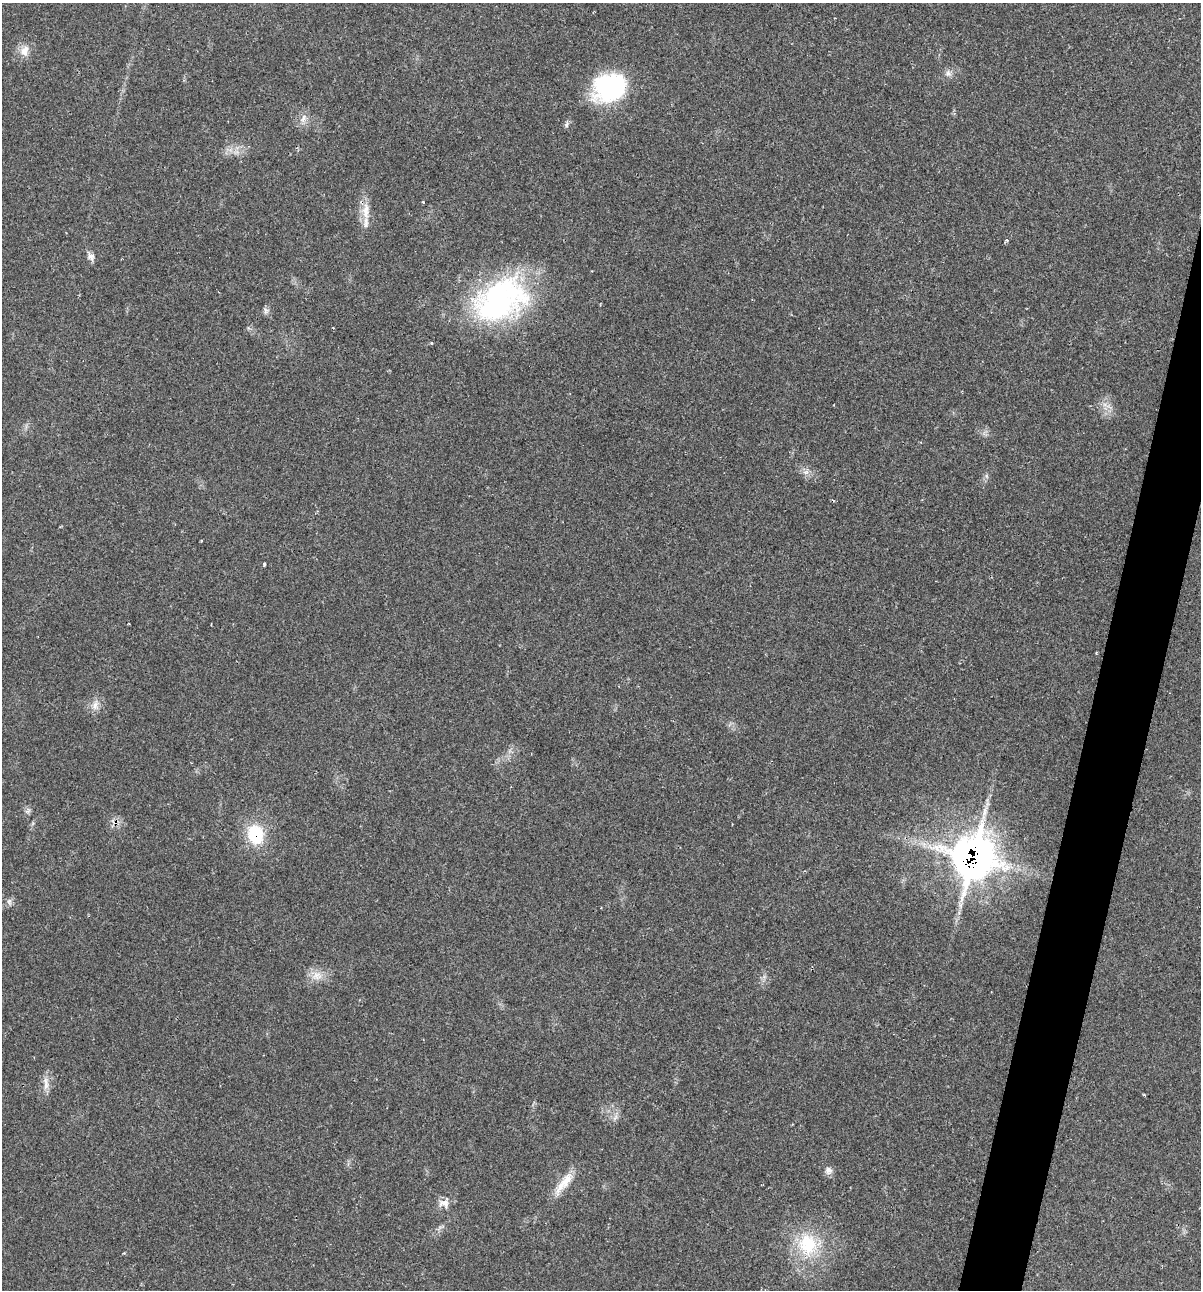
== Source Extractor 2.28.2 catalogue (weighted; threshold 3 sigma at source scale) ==
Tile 10 of 4 x 4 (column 2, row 3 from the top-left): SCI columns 1324-2522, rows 1291-2578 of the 5169 x 5155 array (HDU 1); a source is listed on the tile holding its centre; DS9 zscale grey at full resolution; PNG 1203 x 1292 px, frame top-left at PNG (2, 3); no overlay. Shown black and unused: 4% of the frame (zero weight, under 2 of 3 exposures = <1% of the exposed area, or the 3 px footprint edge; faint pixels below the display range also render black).
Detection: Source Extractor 2.28.2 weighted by HDU 2 'WHT'; one run over the whole footprint, this tile lists its part. Background 0.0685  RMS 0.0055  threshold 0.0247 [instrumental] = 3 sigma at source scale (4.5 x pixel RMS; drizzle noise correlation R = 1.50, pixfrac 1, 0.05/0.05 arcsec/px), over >= 5 px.
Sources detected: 29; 1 cosmic-ray / hot-pixel residue — not listed; the other 28 listed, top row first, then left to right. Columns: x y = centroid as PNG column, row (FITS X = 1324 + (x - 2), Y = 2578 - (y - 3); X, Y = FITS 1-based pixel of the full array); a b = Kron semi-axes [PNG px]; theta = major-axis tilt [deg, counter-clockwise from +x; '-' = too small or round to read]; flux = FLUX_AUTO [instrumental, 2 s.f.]
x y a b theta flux
25 51 15 11 72 5.2
948 73 9 8 - 2.3
610 88 34 28 25 64
304 118 13 6 63 2.8
566 125 8 5 74 1.3
423 202 3 3 - 1.2
366 211 27 10 89 8.1
1007 240 5 4 - 0.78
91 256 13 7 -57 2.7
500 300 70 45 29 110
265 310 10 4 -89 1.5
333 328 3 2 - 0.42
431 343 4 3 - 0.57
806 472 9 4 -8 1.9
264 564 3 3 - 1
1096 652 5 2 - 0.55
95 705 14 7 81 3.3
28 810 10 5 46 1.5
255 834 24 20 -74 23
973 857 25 25 - 380
9 901 8 6 70 1.7
317 976 14 10 -1 5.7
46 1084 19 7 -86 4.1
615 1117 9 3 45 1.3
829 1170 10 9 - 2.6
564 1183 37 10 52 10
444 1203 14 11 8 4.6
808 1244 31 27 -69 30
Overlapping masked pixels (flux is a lower limit): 2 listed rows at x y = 255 834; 973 857